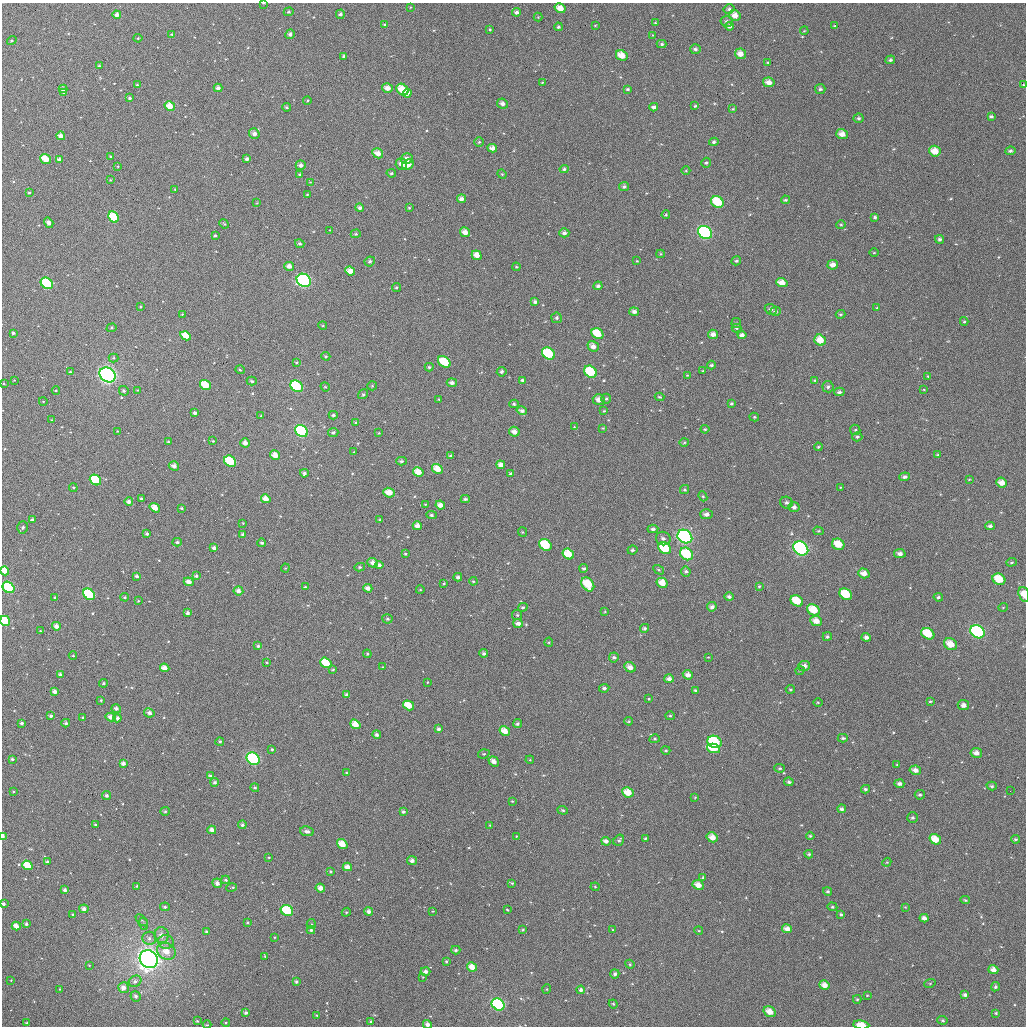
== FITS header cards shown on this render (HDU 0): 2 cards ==
NAXIS1  =                 1024
NAXIS2  =                 1024

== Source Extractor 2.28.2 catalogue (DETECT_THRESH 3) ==
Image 1024 x 1024 px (HDU 0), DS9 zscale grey, 1 PNG px = 1 image px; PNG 1028 x 1028 px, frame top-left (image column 1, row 1024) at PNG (2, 3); each listed source drawn as its Kron ellipse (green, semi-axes under 4 px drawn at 4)
Background 785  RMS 32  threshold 94.8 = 3 sigma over >= 5 px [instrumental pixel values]
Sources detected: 503; of the 503, the 500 brightest by FLUX_AUTO listed and drawn (3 fainter detections omitted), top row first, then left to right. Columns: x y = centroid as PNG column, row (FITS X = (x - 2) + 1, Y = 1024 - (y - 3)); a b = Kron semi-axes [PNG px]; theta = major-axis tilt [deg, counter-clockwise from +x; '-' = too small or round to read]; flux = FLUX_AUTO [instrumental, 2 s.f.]
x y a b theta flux
264 3 3 2 - 1.5e+03
410 7 3 2 - 1.5e+03
560 8 6 4 -32 2.2e+04
729 9 5 4 - 5.1e+03
289 12 5 4 - 3.0e+03
517 12 4 4 - 5.6e+03
340 14 4 4 - 4.6e+03
117 15 4 4 - 9.7e+03
735 15 6 5 - 1.8e+04
538 17 4 4 - 2.1e+03
726 21 6 5 - 5.4e+03
655 23 4 3 - 2.4e+03
385 25 4 3 - 3.7e+03
595 25 3 2 - 1.4e+03
730 26 4 4 - 6.3e+03
835 26 4 2 - 1.6e+03
558 27 4 4 - 3.8e+03
490 29 3 3 - 2.2e+03
804 31 4 3 - 1.9e+03
172 34 4 4 - 2.6e+03
290 34 5 4 - 6.3e+03
653 35 4 4 - 1.9e+03
138 38 4 4 - 2.3e+03
12 41 5 4 - 2.6e+03
662 44 5 4 - 4.0e+03
695 49 5 5 - 5.6e+03
740 54 6 5 - 1.6e+04
622 55 6 5 - 2.6e+04
344 56 4 3 - 4.6e+03
890 60 5 4 - 4.5e+03
768 62 4 3 - 1.9e+03
99 66 3 3 - 2.8e+03
542 82 4 3 - 1.8e+03
769 82 6 4 -13 1.3e+04
137 85 3 3 - 2.5e+03
1023 85 4 4 - 1.9e+03
218 88 4 4 - 6.5e+03
387 88 5 4 - 1.4e+04
63 89 4 4 - 7.4e+03
628 89 3 3 - 3.4e+03
820 89 5 5 - 5.0e+03
402 90 7 5 -44 3.6e+04
64 93 3 3 - 2.2e+03
407 93 4 4 - 1.7e+04
130 98 3 3 - 3.6e+03
307 101 4 4 - 2.3e+03
502 104 5 5 - 9.1e+03
170 106 5 4 - 2.5e+04
695 106 3 3 - 2.3e+03
286 107 4 4 - 2.5e+03
654 107 4 4 - 6.1e+03
733 109 4 4 - 2.5e+03
991 116 4 3 - 3.9e+03
858 118 5 5 - 4.2e+03
254 134 5 5 - 1.1e+04
842 134 6 5 - 1.6e+04
61 136 4 4 - 1.3e+04
479 142 5 4 - 3.6e+03
714 142 5 4 - 4.5e+03
492 148 4 4 - 1.1e+04
935 151 6 5 - 2.7e+04
1010 151 5 4 - 4.3e+03
378 153 6 4 -30 1.7e+04
111 156 3 2 - 1.9e+03
45 159 5 4 - 2.9e+04
247 159 4 4 - 5.3e+03
407 159 6 5 - 1.1e+04
59 160 4 3 - 8.1e+03
706 163 5 4 - 3.8e+03
401 164 6 6 - 1.3e+04
301 165 5 5 - 8.9e+03
408 165 6 4 30 2.4e+04
118 166 4 3 - 1.6e+03
564 169 4 4 - 4.3e+03
686 171 4 3 - 1.9e+03
391 173 5 4 - 3.3e+03
300 174 4 4 - 3.1e+03
502 174 5 4 - 2.3e+03
110 180 4 3 - 1.9e+03
310 182 4 3 - 1.5e+03
624 187 5 4 - 5.3e+03
175 189 4 2 - 1.4e+03
29 193 3 3 - 3.3e+03
307 194 3 3 - 1.9e+03
462 199 4 4 - 1.0e+04
785 200 4 3 - 3.2e+03
717 202 7 5 -35 5.4e+04
257 203 4 3 - 1.8e+03
360 208 4 4 - 7.0e+03
409 208 4 3 - 2.4e+03
666 215 4 3 - 2.7e+03
113 217 6 5 - 7.8e+04
875 217 4 4 - 4.0e+03
49 223 5 4 - 8.0e+03
224 224 5 4 - 2.5e+03
841 225 5 3 - 2.2e+03
330 230 3 3 - 1.3e+03
465 232 5 4 - 1.4e+04
705 232 7 6 - 3.9e+05
564 233 5 4 - 7.5e+03
356 234 5 4 - 2.8e+03
215 236 3 3 - 3.4e+03
940 239 4 4 - 4.8e+03
300 244 5 4 - 4.6e+03
874 253 5 3 - 1.8e+03
661 254 4 4 - 2.2e+03
477 255 5 4 - 1.9e+04
370 261 5 5 - 4.7e+03
637 261 4 3 - 1.7e+03
736 261 5 4 - 3.9e+03
833 265 5 4 - 1.3e+04
289 266 5 4 - 1.1e+04
516 267 4 4 - 2.2e+03
350 271 5 4 - 1.9e+04
304 280 7 6 - 3.3e+05
47 283 6 5 - 1.4e+05
782 283 6 4 -18 1.9e+04
598 286 4 4 - 4.9e+03
396 287 4 4 - 3.3e+03
535 302 4 3 - 5.4e+03
140 307 4 2 - 1.7e+03
877 308 4 4 - 2.4e+03
771 309 6 5 - 6.5e+03
775 311 5 4 - 5.2e+03
634 312 5 4 - 8.0e+03
182 314 3 3 - 1.7e+03
840 314 5 3 - 2.9e+03
556 318 5 5 - 4.1e+03
964 321 4 4 - 2.6e+03
736 323 5 5 - 2.9e+03
323 326 4 3 - 2.2e+03
112 328 5 4 - 3.1e+03
736 328 5 4 - 2.7e+03
13 333 3 3 - 3.9e+03
597 334 6 5 - 5.2e+04
713 334 5 4 - 1.3e+04
742 335 4 4 - 8.2e+03
186 336 5 4 - 3.1e+04
820 340 6 5 - 2.9e+04
593 346 6 5 - 1.4e+04
548 354 7 5 -38 1.0e+05
326 356 4 3 - 2.8e+03
114 358 5 4 - 2.7e+03
444 362 7 5 -36 6.2e+04
296 363 4 3 - 2.1e+03
711 365 4 3 - 3.4e+03
429 367 4 4 - 3.5e+03
240 370 5 3 - 1.8e+03
703 371 4 4 - 2.0e+03
70 372 3 3 - 2.5e+03
502 372 5 4 - 4.8e+03
590 372 7 5 -39 7.8e+04
108 375 8 7 - 6.3e+05
687 375 3 2 - 1.5e+03
928 376 4 3 - 2.2e+03
14 380 3 3 - 1.2e+03
522 380 4 3 - 4.2e+03
815 380 4 4 - 2.8e+03
252 381 5 4 - 3.4e+03
4 383 4 3 - 2.3e+03
452 383 5 4 - 8.2e+03
205 385 6 4 -36 4.4e+04
297 386 7 5 -37 2.2e+05
372 386 5 4 - 2.4e+03
325 387 5 4 - 2.4e+03
828 387 5 5 - 5.1e+03
137 390 3 3 - 1.3e+03
924 390 3 2 - 1.6e+03
56 391 4 3 - 2.1e+03
124 391 5 4 - 3.8e+03
839 392 5 4 - 5.0e+03
363 394 5 4 - 3.2e+03
660 397 5 3 - 3.0e+03
439 399 3 2 - 1.6e+03
606 399 5 4 - 3.4e+03
599 400 6 5 - 1.6e+04
43 401 4 3 - 1.5e+03
514 404 4 4 - 3.9e+03
731 404 3 3 - 2.8e+03
522 411 5 4 - 7.3e+03
604 411 3 3 - 1.9e+03
195 413 3 3 - 4.9e+03
333 415 4 3 - 4.0e+03
261 416 3 2 - 1.4e+03
754 417 5 4 - 3.2e+03
52 420 4 3 - 2.0e+03
355 422 4 3 - 1.9e+03
574 427 3 3 - 1.3e+03
603 428 3 3 - 1.8e+03
705 429 4 4 - 2.9e+03
855 430 5 5 - 3.1e+03
117 431 4 2 - 1.4e+03
302 431 7 5 -38 3.5e+05
333 432 5 4 - 4.9e+03
514 432 5 5 - 1.2e+04
379 433 3 3 - 1.6e+03
857 437 5 4 - 3.9e+03
213 441 3 3 - 2.0e+03
168 442 4 3 - 3.0e+03
684 442 4 4 - 2.7e+03
245 443 5 4 - 1.1e+04
818 447 4 4 - 2.3e+03
354 452 3 2 - 1.6e+03
938 454 4 3 - 1.8e+03
275 455 5 4 - 1.7e+04
451 456 4 3 - 4.0e+03
230 461 6 5 - 8.7e+04
401 461 5 4 - 4.1e+03
501 465 4 4 - 1.3e+04
174 466 5 4 - 8.4e+03
437 469 6 4 -31 2.6e+04
418 472 5 4 - 2.3e+04
304 473 4 4 - 5.1e+03
511 474 4 3 - 4.4e+03
905 477 5 4 - 5.6e+03
969 479 3 2 - 1.5e+03
95 480 6 5 - 1.2e+05
1002 483 5 4 - 1.5e+04
841 487 4 3 - 1.7e+03
73 488 4 3 - 2.4e+03
685 490 4 4 - 3.4e+03
389 493 6 4 -24 2.4e+04
703 496 5 4 - 3.1e+03
141 499 3 3 - 3.8e+03
266 499 5 4 - 1.8e+04
465 499 4 3 - 4.3e+03
129 502 4 4 - 8.3e+03
786 503 6 6 - 5.9e+03
425 504 4 3 - 1.9e+03
440 505 5 4 - 1.3e+04
794 507 5 5 - 8.0e+03
155 508 6 4 -35 1.7e+04
182 508 3 3 - 2.3e+03
706 514 6 5 - 8.2e+03
432 515 5 4 - 4.1e+03
32 520 3 3 - 5.7e+03
379 520 4 3 - 2.4e+03
243 523 4 3 - 1.8e+03
417 526 4 4 - 1.3e+04
990 526 4 3 - 4.7e+03
23 527 6 5 - 3.7e+03
653 529 5 3 - 5.4e+03
818 531 5 4 - 2.8e+03
522 532 4 4 - 2.3e+03
147 534 4 3 - 3.7e+03
243 534 4 4 - 4.5e+03
685 537 8 6 -34 3.9e+05
663 539 7 6 - 6.2e+03
177 542 4 3 - 4.1e+03
262 543 4 4 - 4.3e+03
838 544 6 5 - 3.6e+04
545 545 6 5 - 7.7e+04
214 548 4 3 - 7.1e+03
665 548 7 5 -38 9.1e+04
801 549 8 6 -36 3.1e+05
632 550 5 4 - 4.3e+03
405 554 4 3 - 2.4e+03
568 554 6 5 - 4.0e+04
686 554 7 5 -39 8.3e+04
900 554 6 4 -13 8.5e+03
1011 562 5 4 - 2.9e+03
373 563 5 5 - 1.0e+04
379 565 4 3 - 7.3e+03
360 567 5 4 - 3.6e+03
285 568 4 4 - 1.9e+03
584 568 4 4 - 3.7e+03
659 570 6 3 -32 2.5e+03
5 571 5 4 - 2.3e+04
686 572 5 5 - 4.8e+03
864 573 6 5 - 1.5e+04
137 576 4 3 - 4.8e+03
196 576 4 3 - 4.1e+03
458 577 4 3 - 5.4e+03
999 579 6 5 - 4.5e+04
473 581 4 4 - 2.9e+03
189 582 5 4 - 1.2e+04
444 583 3 3 - 1.8e+03
662 583 6 5 - 2.4e+04
588 584 8 5 -54 5.6e+04
759 586 4 4 - 2.7e+03
8 587 6 5 - 1.1e+05
305 587 3 3 - 2.7e+03
368 588 4 4 - 1.2e+04
420 590 4 3 - 1.6e+03
238 591 5 4 - 9.5e+03
89 594 6 5 - 1.8e+05
846 594 7 5 -34 6.8e+04
1024 594 7 5 -71 2.1e+04
54 597 3 2 - 1.5e+03
125 597 4 3 - 3.0e+03
729 597 5 4 - 6.0e+03
938 597 4 4 - 4.3e+03
138 601 3 2 - 1.9e+03
797 601 7 5 -31 4.4e+04
523 607 5 4 - 4.0e+03
712 607 5 4 - 7.1e+03
1003 607 5 3 - 1.7e+03
813 610 6 5 - 4.4e+04
605 612 4 2 - 1.6e+03
188 613 4 4 - 5.8e+03
517 615 5 5 - 3.4e+03
387 619 5 4 - 4.1e+03
5 621 5 4 - 8.3e+04
816 621 6 5 - 1.9e+04
518 623 5 4 - 9.1e+03
56 626 4 4 - 1.1e+04
644 628 4 4 - 4.8e+03
40 631 4 3 - 2.5e+03
977 632 7 6 - 2.7e+05
928 634 7 5 -31 5.8e+04
827 637 4 4 - 3.9e+03
866 637 4 4 - 7.9e+03
549 642 5 4 - 2.3e+03
951 644 7 5 -33 2.7e+04
258 646 4 3 - 4.0e+03
484 653 4 4 - 5.0e+03
367 654 4 4 - 2.4e+03
73 656 4 4 - 2.1e+03
614 657 5 5 - 4.8e+03
708 657 3 2 - 1.4e+03
267 662 4 4 - 2.0e+03
326 663 6 4 -35 5.5e+04
804 666 6 5 - 1.1e+04
383 667 4 3 - 2.2e+03
630 667 6 5 - 1.3e+04
165 668 5 4 - 1.7e+04
333 669 4 3 - 2.5e+03
800 670 4 3 - 1.9e+03
60 675 4 3 - 6.8e+03
688 675 5 4 - 1.1e+04
669 679 5 4 - 8.6e+03
427 682 4 3 - 1.5e+03
103 683 4 4 - 2.6e+03
604 688 5 4 - 5.1e+03
790 689 4 3 - 2.2e+03
696 690 4 3 - 5.1e+03
55 692 4 3 - 9.5e+03
347 695 4 4 - 5.6e+03
649 699 3 3 - 1.9e+03
101 700 3 3 - 2.4e+03
930 701 3 2 - 2.2e+03
818 702 5 3 - 2.1e+03
409 705 6 4 -32 3.6e+04
963 705 5 5 - 9.3e+03
116 709 5 4 - 6.4e+03
149 713 5 4 - 8.1e+03
51 716 3 3 - 4.3e+03
670 716 5 4 - 2.8e+03
83 717 3 3 - 2.8e+03
111 717 5 4 - 1.2e+04
117 718 4 4 - 7.3e+03
629 721 4 3 - 2.4e+03
22 723 3 3 - 5.1e+03
66 723 4 3 - 3.9e+03
355 724 5 4 - 2.4e+04
517 724 5 4 - 3.3e+03
439 729 4 4 - 5.5e+03
505 731 5 4 - 2.3e+04
377 735 4 4 - 5.4e+03
843 738 5 3 - 3.9e+03
655 739 5 4 - 2.5e+03
220 742 4 4 - 3.3e+03
715 742 7 6 - 1.6e+05
713 748 6 4 -11 4.5e+04
272 749 4 3 - 2.8e+03
666 750 5 4 - 3.2e+03
976 753 6 5 - 1.2e+04
484 754 6 4 19 2.6e+03
12 759 4 3 - 3.8e+03
253 759 7 5 -36 2.3e+05
530 760 4 3 - 2.0e+03
494 761 5 4 - 1.2e+04
123 763 4 4 - 8.2e+03
897 765 4 2 - 1.6e+03
780 768 5 4 - 3.2e+03
915 770 6 4 -11 1.1e+04
346 773 3 3 - 1.9e+03
210 775 4 4 - 2.5e+03
215 782 4 4 - 5.2e+03
789 782 5 4 - 4.9e+03
899 784 5 4 - 7.1e+03
992 786 5 4 - 3.4e+03
255 788 4 4 - 3.2e+03
865 789 4 3 - 4.1e+03
13 791 3 2 - 1.7e+03
1010 791 3 2 - 1.5e+03
628 792 6 5 - 3.0e+04
107 795 4 4 - 4.8e+03
920 795 5 4 - 3.9e+03
695 797 4 3 - 1.7e+03
512 801 4 3 - 1.9e+03
842 809 4 4 - 5.3e+03
563 810 5 4 - 2.8e+03
165 811 5 4 - 2.5e+03
403 812 4 4 - 4.5e+03
912 818 5 5 - 4.4e+03
95 824 4 2 - 2.2e+03
242 825 4 4 - 5.2e+03
490 825 3 2 - 1.4e+03
212 830 4 3 - 1.0e+04
307 831 7 5 -11 7.8e+03
3 836 4 2 - 1.1e+04
516 836 4 3 - 1.8e+03
810 836 4 4 - 2.6e+03
712 837 6 5 - 1.8e+04
645 838 4 3 - 2.7e+03
935 839 6 5 - 3.0e+04
1015 839 4 3 - 3.2e+03
619 840 6 5 - 4.2e+03
606 841 5 4 - 7.9e+03
342 844 5 4 - 2.6e+04
809 854 4 3 - 2.9e+03
269 857 3 2 - 1.5e+03
412 861 5 4 - 8.3e+03
47 862 3 3 - 4.0e+03
887 862 4 3 - 2.1e+03
27 865 5 4 - 4.0e+04
347 867 5 4 - 1.4e+04
330 872 4 4 - 2.9e+03
703 878 4 4 - 3.5e+03
226 880 4 3 - 3.3e+03
217 883 5 4 - 9.4e+03
512 883 4 4 - 2.8e+03
698 885 6 5 - 1.8e+04
137 886 3 3 - 1.8e+03
595 887 4 4 - 2.2e+03
231 888 5 3 - 3.6e+03
320 888 5 4 - 1.5e+04
65 890 4 3 - 5.7e+03
828 891 4 4 - 3.8e+03
965 900 5 4 - 2.6e+03
3 904 3 3 - 4.9e+03
165 907 5 4 - 3.6e+03
832 907 5 4 - 3.1e+03
905 907 3 3 - 1.7e+03
84 909 4 4 - 7.4e+03
507 910 4 3 - 2.2e+03
287 911 6 5 - 1.0e+05
369 911 4 4 - 7.6e+03
433 911 4 4 - 1.9e+03
346 912 4 4 - 2.8e+03
72 914 4 2 - 1.8e+03
841 914 4 3 - 3.5e+03
924 918 4 4 - 9.0e+03
142 920 7 3 -45 2.8e+03
248 922 3 2 - 1.9e+03
26 924 4 4 - 4.5e+03
144 924 6 4 -71 3.1e+03
311 924 5 4 - 2.5e+03
16 926 4 4 - 1.6e+04
787 929 5 4 - 1.3e+04
311 930 4 4 - 3.8e+03
523 930 4 3 - 2.2e+03
613 930 4 2 - 1.6e+03
206 931 4 4 - 3.2e+03
699 931 4 3 - 1.9e+03
161 935 8 7 - 1.4e+04
274 937 4 2 - 1.7e+03
149 938 7 6 - 7.3e+03
166 942 8 7 - 1.1e+04
456 950 4 3 - 3.9e+03
166 951 10 8 -28 2.8e+04
265 956 4 2 - 1.5e+03
149 959 9 8 - 1.4e+06
446 961 4 3 - 3.0e+03
630 964 5 4 - 2.6e+03
89 965 3 2 - 1.4e+03
472 967 5 4 - 2.2e+04
993 970 5 4 - 1.2e+04
425 971 5 4 - 6.8e+03
615 974 5 4 - 4.8e+03
423 977 3 3 - 1.5e+03
11 980 3 2 - 1.5e+03
135 981 6 5 - 6.5e+03
296 981 4 4 - 4.5e+03
930 983 6 3 19 2.1e+03
824 985 5 4 - 1.5e+04
995 987 5 4 - 4.2e+03
123 988 5 5 - 1.2e+04
60 989 3 2 - 1.4e+03
547 989 5 3 - 1.7e+03
581 990 4 4 - 5.8e+03
867 995 3 3 - 1.6e+03
965 995 4 3 - 5.6e+03
136 996 5 5 - 5.7e+03
857 999 4 3 - 2.5e+03
498 1004 7 5 -36 3.9e+05
613 1004 4 4 - 2.6e+03
769 1012 6 5 - 2.2e+04
246 1013 4 3 - 5.4e+03
996 1013 3 3 - 2.2e+03
317 1015 3 3 - 1.8e+03
943 1020 5 4 - 3.2e+03
197 1021 3 3 - 2.0e+03
371 1021 4 3 - 2.8e+03
27 1023 3 3 - 2.8e+03
226 1023 4 3 - 2.0e+03
427 1024 4 4 - 8.5e+03
207 1025 4 3 - 1.7e+03
861 1025 8 4 -8 3.3e+04
At the frame edge (FLAGS 8, measured only in part): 8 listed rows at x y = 264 3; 5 571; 1024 594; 5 621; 3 836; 3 904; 427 1024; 861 1025
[3 fainter detections neither listed nor drawn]

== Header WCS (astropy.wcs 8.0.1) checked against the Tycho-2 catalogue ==
Header WCS as astropy/WCSLIB reads it (applying the file's SIP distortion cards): RA---TAN-SIP/DEC--TAN-SIP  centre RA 01:03:03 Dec +11:52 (15.76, +11.87 deg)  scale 8.66 arcsec/px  FOV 147.9' x 147.9'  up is +179 deg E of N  parity flipped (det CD > 0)
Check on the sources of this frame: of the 60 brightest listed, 58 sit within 12.1 arcsec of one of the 169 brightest Tycho-2 stars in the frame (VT <= 12.95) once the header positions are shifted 5.13 arcsec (4.20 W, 2.95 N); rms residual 4.03 arcsec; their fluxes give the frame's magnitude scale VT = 22.01 - 2.5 log10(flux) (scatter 0.18 mag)
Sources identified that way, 125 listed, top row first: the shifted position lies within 12.1 arcsec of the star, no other Tycho-2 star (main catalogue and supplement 1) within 24.2 arcsec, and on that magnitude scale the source's flux lands within +1.5 / -3 mag of the star's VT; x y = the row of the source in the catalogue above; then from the Tycho-2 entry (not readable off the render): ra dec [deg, ICRS J2000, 3 dp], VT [Tycho-2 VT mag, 2 dp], TYC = Tycho-2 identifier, HIP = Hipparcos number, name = IAU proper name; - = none
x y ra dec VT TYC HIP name
560 8 15.675 +10.648 12.15 615-10-1 - -
729 9 15.263 +10.640 12.23 608-546-1 - -
117 15 16.761 +10.685 11.99 615-60-1 - -
735 15 15.248 +10.656 11.21 608-282-1 - -
290 34 16.335 +10.724 12.42 615-290-1 - -
740 54 15.232 +10.748 11.99 608-374-1 - -
622 55 15.522 +10.759 10.63 615-574-1 - -
769 82 15.161 +10.815 11.67 608-30-1 - -
402 90 16.058 +10.851 10.82 615-952-1 - -
407 93 16.046 +10.860 11.96 615-703-1 - -
502 104 15.812 +10.880 12.07 615-401-1 - -
170 106 16.626 +10.902 11.19 615-819-1 - -
842 134 14.978 +10.935 11.23 608-472-1 - -
479 142 15.868 +10.973 12.54 615-1018-1 - -
935 151 14.750 +10.971 10.84 608-268-1 - -
378 153 16.115 +11.006 11.14 615-962-1 - -
45 159 16.929 +11.035 10.97 615-980-1 - -
407 159 16.044 +11.017 11.81 615-375-1 - -
706 163 15.311 +11.011 12.26 608-586-1 - -
301 165 16.303 +11.038 11.86 615-966-1 - -
408 165 16.040 +11.031 11.20 615-408-1 - -
624 187 15.510 +11.073 11.80 615-927-1 - -
462 199 15.908 +11.111 11.88 615-600-1 - -
717 202 15.280 +11.106 10.12 608-1059-1 - -
360 208 16.157 +11.137 12.52 615-830-1 - -
113 217 16.759 +11.172 10.16 615-57-1 - -
465 232 15.896 +11.192 12.18 615-911-1 - -
705 232 15.308 +11.180 8.24 608-1023-1 4765 -
564 233 15.654 +11.188 12.18 615-514-1 - -
300 244 16.303 +11.227 12.64 615-972-1 - -
289 266 16.327 +11.282 11.57 615-23-1 - -
350 271 16.177 +11.291 11.32 615-205-1 - -
304 280 16.290 +11.316 8.14 615-339-1 5086 -
47 283 16.920 +11.334 9.23 615-839-1 - -
782 283 15.117 +11.296 11.25 608-1001-1 - -
771 309 15.143 +11.360 12.03 608-469-1 - -
597 334 15.567 +11.429 10.50 615-603-1 - -
713 334 15.284 +11.424 11.51 608-591-1 - -
186 336 16.578 +11.454 10.65 615-916-1 - -
820 340 15.021 +11.433 10.78 608-645-1 - -
548 354 15.686 +11.480 9.46 615-445-1 4884 -
444 362 15.942 +11.505 10.30 615-709-1 - -
590 372 15.581 +11.522 9.77 615-136-1 - -
452 383 15.922 +11.554 12.05 615-978-1 - -
205 385 16.527 +11.572 10.32 615-695-1 - -
297 386 16.303 +11.571 8.91 615-944-1 - -
839 392 14.970 +11.556 11.95 608-1052-1 - -
599 400 15.561 +11.587 11.15 615-954-1 - -
302 431 16.288 +11.678 8.56 615-1009-1 - -
514 432 15.767 +11.668 12.10 615-721-1 - -
275 455 16.354 +11.737 11.48 615-717-1 - -
230 461 16.462 +11.753 9.60 615-587-1 - -
437 469 15.953 +11.763 10.98 615-33-1 - -
418 472 16.000 +11.771 11.29 615-162-1 - -
95 480 16.792 +11.805 9.96 615-70-1 - -
1002 483 14.566 +11.764 11.27 608-259-1 - -
389 493 16.071 +11.822 11.32 615-435-1 - -
266 499 16.374 +11.843 11.36 615-831-1 - -
706 514 15.290 +11.857 11.60 608-1105-1 - -
685 537 15.341 +11.913 7.99 615-473-1 4775 -
177 542 16.590 +11.950 12.09 615-284-1 - -
838 544 14.963 +11.923 10.46 608-355-1 - -
545 545 15.684 +11.941 9.72 615-343-1 - -
214 548 16.499 +11.963 12.01 615-22-1 - -
665 548 15.390 +11.942 10.45 615-240-1 - -
801 549 15.055 +11.935 8.10 608-1078-1 4687 -
568 554 15.626 +11.961 10.46 615-621-1 - -
686 554 15.336 +11.955 9.52 615-632-1 - -
900 554 14.812 +11.941 12.23 608-225-1 - -
373 563 16.109 +11.991 11.71 615-269-1 - -
5 571 17.012 +12.027 11.27 615-748-1 - -
864 573 14.899 +11.991 11.14 608-25-1 - -
999 579 14.567 +11.998 10.64 608-1038-1 - -
662 583 15.394 +12.025 10.85 615-747-1 - -
588 584 15.577 +12.032 10.47 615-490-1 - -
8 587 17.002 +12.067 9.29 615-96-1 - -
368 588 16.119 +12.053 11.48 615-809-1 - -
238 591 16.437 +12.065 12.23 615-910-1 - -
89 594 16.804 +12.080 9.10 615-906-1 5258 -
846 594 14.942 +12.043 10.00 608-173-1 - -
797 601 15.062 +12.062 10.20 608-509-1 - -
813 610 15.021 +12.082 10.36 608-503-1 - -
5 621 17.009 +12.148 9.94 615-970-1 - -
816 621 15.014 +12.108 11.13 608-309-1 - -
518 623 15.748 +12.130 11.59 615-1008-1 - -
977 632 14.616 +12.125 8.50 608-679-1 4570 -
928 634 14.738 +12.133 10.13 608-125-1 - -
951 644 14.681 +12.157 10.62 608-1013-1 - -
326 663 16.218 +12.235 10.47 615-586-1 - -
804 666 15.041 +12.217 11.65 608-209-1 - -
630 667 15.469 +12.230 11.13 615-111-1 - -
55 692 16.885 +12.316 11.64 615-257-1 - -
409 705 16.011 +12.333 10.94 615-800-1 - -
963 705 14.647 +12.302 11.77 608-183-1 - -
111 717 16.746 +12.374 11.61 615-149-1 - -
22 723 16.965 +12.393 12.95 615-317-1 - -
355 724 16.143 +12.381 10.77 615-474-1 - -
505 731 15.774 +12.390 11.12 615-114-1 - -
715 742 15.257 +12.405 9.35 608-47-1 - -
713 748 15.260 +12.420 9.94 608-279-1 - -
976 753 14.612 +12.416 12.12 608-697-1 - -
253 759 16.392 +12.469 8.48 615-88-1 5117 -
123 763 16.713 +12.485 12.40 615-28-1 - -
628 792 15.467 +12.532 10.77 618-114-1 - -
212 830 16.492 +12.642 11.90 618-348-1 - -
712 837 15.257 +12.635 11.36 611-722-1 - -
342 844 16.168 +12.670 10.88 618-346-1 - -
412 861 15.997 +12.706 11.92 618-270-1 - -
27 865 16.944 +12.735 10.39 618-178-1 - -
347 867 16.156 +12.725 11.46 618-160-1 - -
698 885 15.289 +12.750 10.92 611-278-1 - -
320 888 16.221 +12.777 11.43 618-130-1 - -
287 911 16.302 +12.832 10.12 618-266-1 - -
924 918 14.730 +12.816 11.98 611-714-1 - -
787 929 15.067 +12.850 11.89 611-188-1 - -
161 935 16.611 +12.896 12.12 618-80-1 - -
166 951 16.598 +12.936 11.61 618-188-1 - -
149 959 16.640 +12.956 6.25 618-1486-1 5204 -
472 967 15.843 +12.959 10.92 618-146-1 - -
993 970 14.557 +12.936 11.20 611-2-1 - -
824 985 14.972 +12.984 11.48 611-6-1 - -
581 990 15.574 +13.008 12.31 618-982-1 - -
965 995 14.625 +12.998 12.17 611-880-1 - -
498 1004 15.776 +13.049 8.14 618-963-1 4915 -
769 1012 15.106 +13.051 10.51 611-954-1 - -